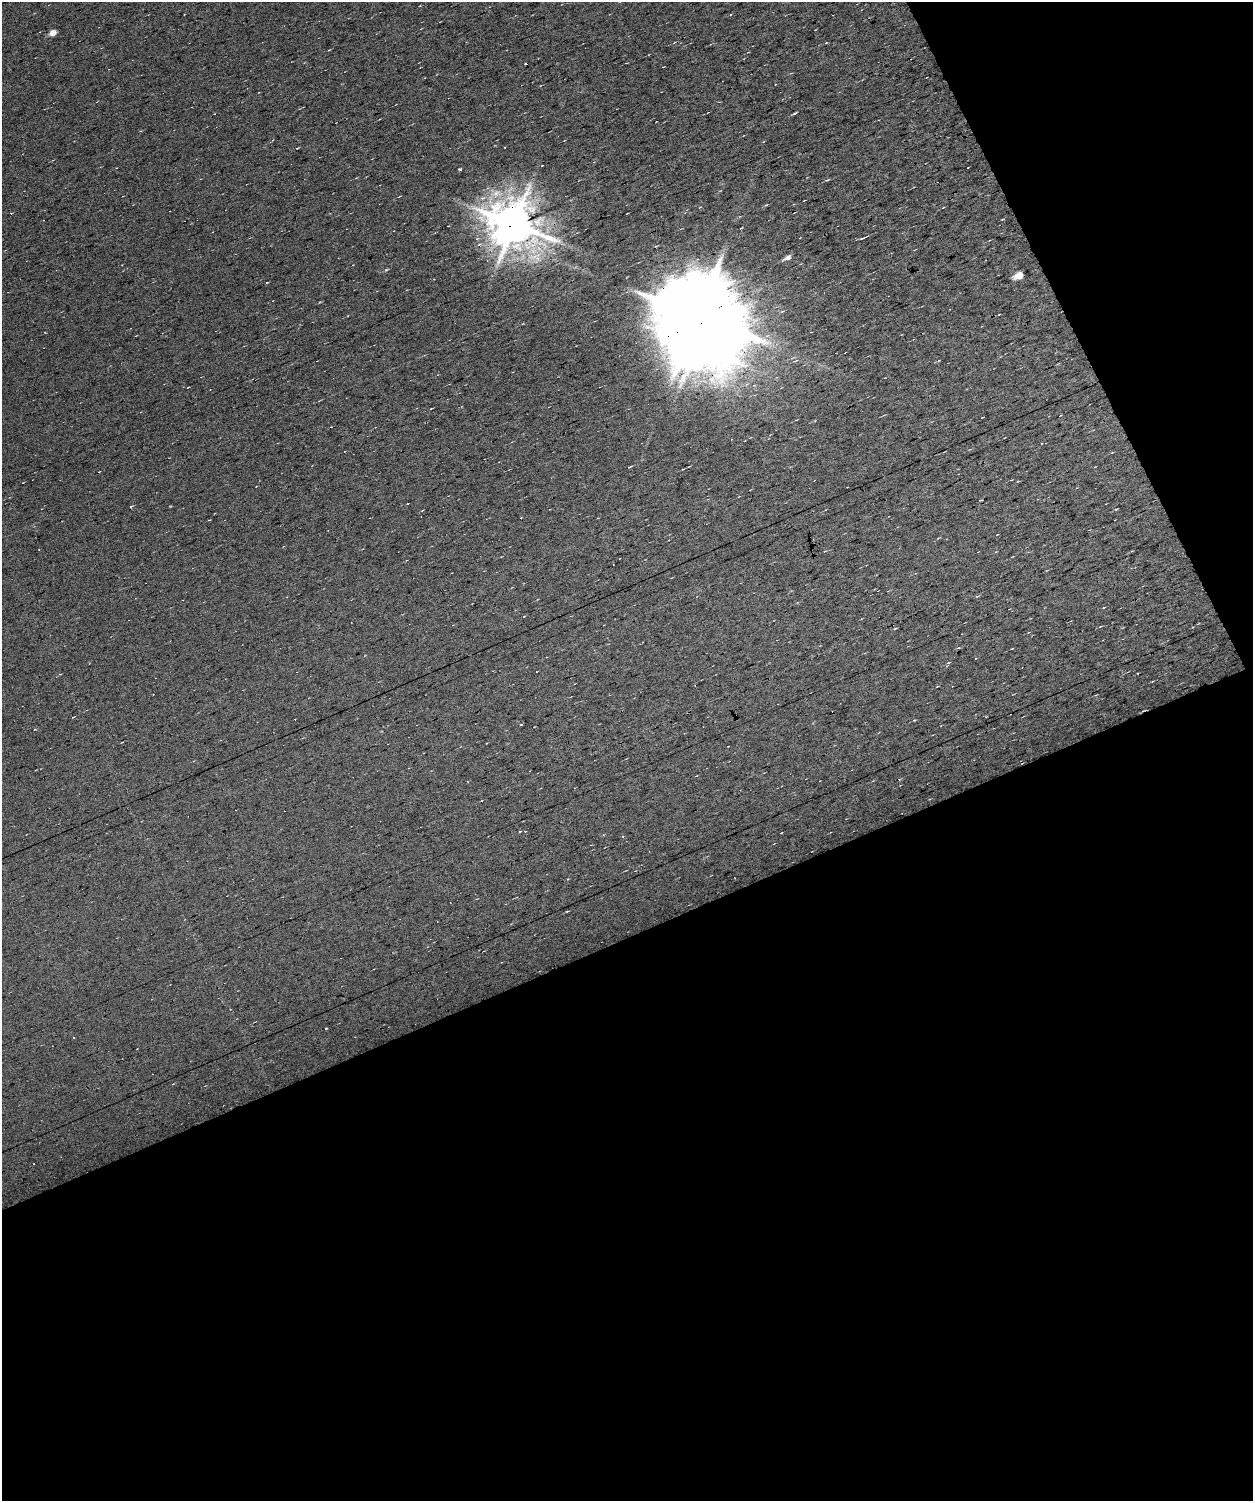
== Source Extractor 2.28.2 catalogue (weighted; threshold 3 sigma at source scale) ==
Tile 9 of 3 x 3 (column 3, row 3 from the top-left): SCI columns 2503-3753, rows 88-1586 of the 3753 x 4701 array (HDU 1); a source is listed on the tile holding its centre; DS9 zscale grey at full resolution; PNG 1255 x 1503 px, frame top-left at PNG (2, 2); no overlay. Shown black and unused: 44% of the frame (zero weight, under 7 of 13 exposures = <1% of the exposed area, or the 3 px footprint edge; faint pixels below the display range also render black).
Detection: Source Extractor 2.28.2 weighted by HDU 2 'WHT'; one run over the whole footprint, this tile lists its part. Background 0.0151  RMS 0.0061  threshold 0.0249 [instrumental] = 3 sigma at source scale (4.09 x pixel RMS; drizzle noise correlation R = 1.36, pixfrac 0.8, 0.0396/0.0396 arcsec/px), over >= 5 px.
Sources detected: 66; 1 inside a brighter object's white glare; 28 cosmic-ray / hot-pixel residue — not listed; the other 37 listed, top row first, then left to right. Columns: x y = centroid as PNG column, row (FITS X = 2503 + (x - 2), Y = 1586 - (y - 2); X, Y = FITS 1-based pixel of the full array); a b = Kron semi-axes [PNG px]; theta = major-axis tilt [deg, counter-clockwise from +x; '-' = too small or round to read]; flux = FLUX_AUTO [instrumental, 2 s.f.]
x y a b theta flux
52 33 6 5 - 5.2
826 43 4 2 - 0.44
794 114 3 2 - 0.83
297 148 3 2 - 0.38
542 165 3 2 - 0.4
460 169 3 3 - 5.2
803 201 3 2 - 0.44
766 205 4 3 - 0.5
11 213 3 2 - 0.88
513 224 15 13 -27 2100
448 226 3 2 - 0.43
435 233 3 2 - 0.4
862 239 5 3 - 3.5
787 258 8 4 27 2.8
1018 275 6 5 - 13
267 282 3 2 - 0.6
782 312 6 3 20 0.8
697 316 23 17 -8 11000
767 335 6 4 21 1.2
431 408 3 2 - 0.39
1060 416 3 2 - 0.31
629 467 4 2 - 0.71
99 472 3 2 - 0.36
982 500 3 2 - 0.42
408 504 3 2 - 1
131 506 4 3 - 0.78
824 551 3 2 - 0.37
1012 557 3 2 - 0.34
977 596 5 3 - 0.56
1104 607 3 2 - 0.47
895 629 4 3 - 0.51
537 671 2 2 - 0.32
73 717 3 2 - 0.54
35 729 3 2 - 1
696 776 3 2 - 0.38
520 831 4 2 - 0.41
622 837 3 3 - 1.2
Overlapping masked pixels (flux is a lower limit): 2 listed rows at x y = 513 224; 697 316
Unlisted compact peaks at least as high as the median listed source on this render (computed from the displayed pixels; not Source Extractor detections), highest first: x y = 386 270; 170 506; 914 720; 1116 509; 827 180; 504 147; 524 616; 319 302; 568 879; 627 277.